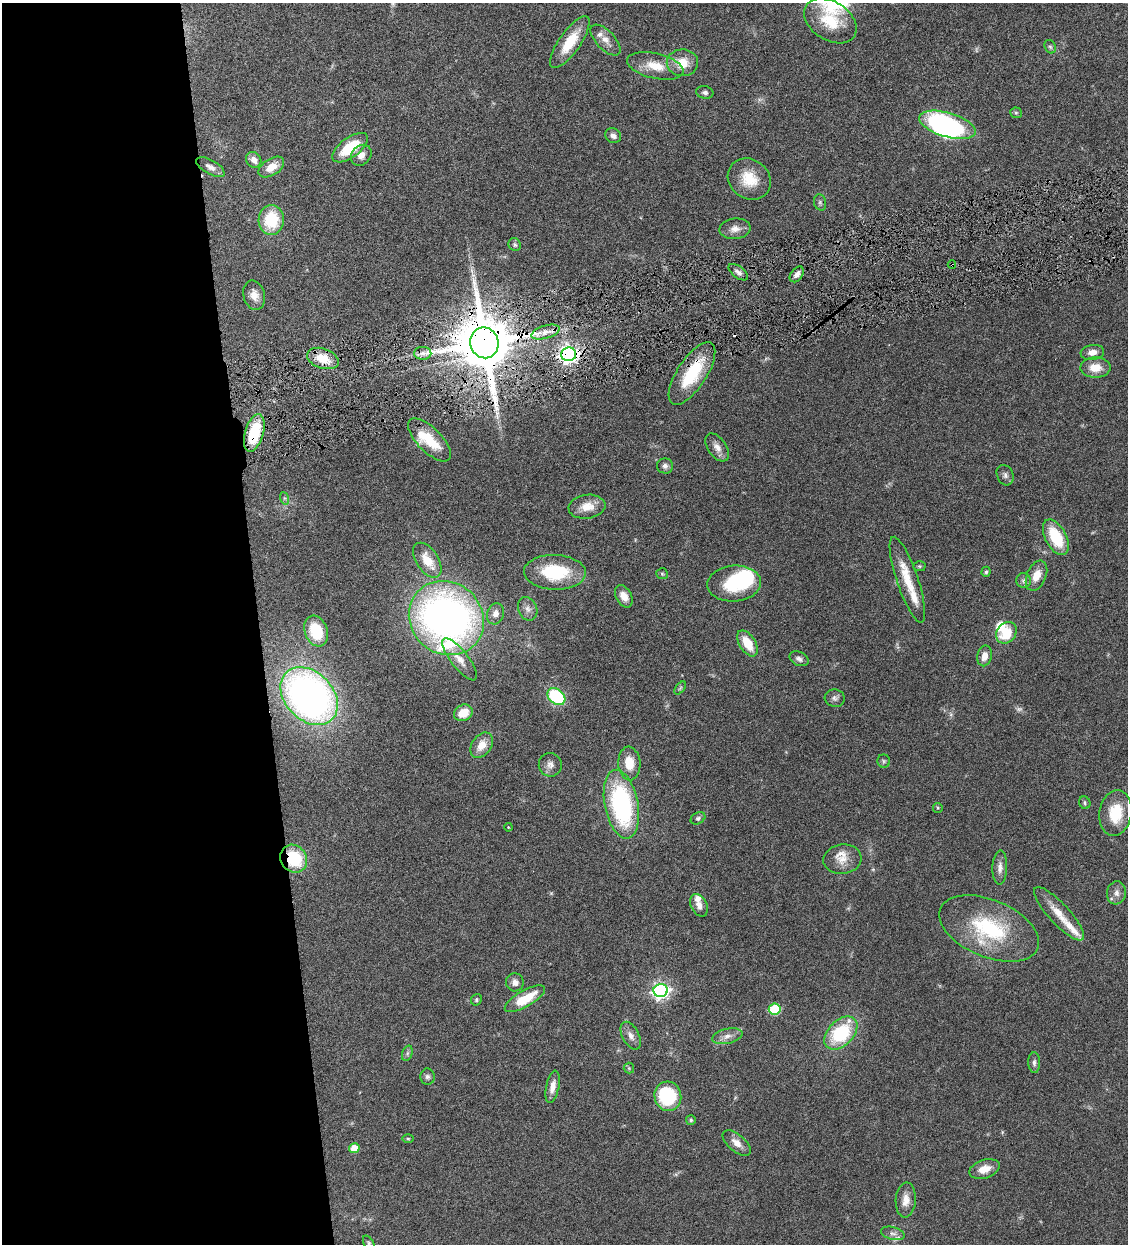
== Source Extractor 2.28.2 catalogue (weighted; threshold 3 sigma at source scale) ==
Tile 9 of 4 x 4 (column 1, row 3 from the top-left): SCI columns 263-1388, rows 1245-2486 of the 4910 x 4972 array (HDU 1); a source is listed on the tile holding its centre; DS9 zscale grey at full resolution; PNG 1130 x 1246 px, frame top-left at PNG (2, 3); each listed source drawn as its Kron ellipse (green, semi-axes under 4 px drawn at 4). Shown black and unused: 23% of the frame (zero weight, under 4 of 8 exposures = <1% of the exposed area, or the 3 px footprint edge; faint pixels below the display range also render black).
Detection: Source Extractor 2.28.2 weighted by HDU 2 'WHT'; one run over the whole footprint, this tile lists its part. Background 0.0431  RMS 0.0036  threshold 0.0146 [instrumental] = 3 sigma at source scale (4.09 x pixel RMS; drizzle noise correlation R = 1.36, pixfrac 0.8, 0.05/0.05 arcsec/px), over >= 5 px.
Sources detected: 121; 3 too faint to see at this stretch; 4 inside a brighter object's white glare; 2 cosmic-ray / hot-pixel residue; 1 long thin detection or spike segment (spike, bleed or trail) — neither listed nor drawn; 8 inside a brighter listed object's ellipse — not listed separately; the other 103 listed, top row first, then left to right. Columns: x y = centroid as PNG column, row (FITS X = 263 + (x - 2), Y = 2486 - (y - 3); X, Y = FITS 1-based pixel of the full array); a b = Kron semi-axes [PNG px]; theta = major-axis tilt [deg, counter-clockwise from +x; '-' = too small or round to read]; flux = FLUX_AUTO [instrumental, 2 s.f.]
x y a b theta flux
830 21 29 19 -33 11
606 40 19 9 -46 3
570 42 31 10 55 9.2
1050 47 7 5 -65 0.64
682 63 15 13 -1 6.1
655 66 29 12 -13 7.2
705 92 8 6 -14 0.9
1016 113 6 5 - 0.49
947 125 29 12 -16 58
613 136 8 7 - 1.5
350 148 21 10 36 11
361 155 11 9 46 2.3
254 160 8 7 - 2.1
210 167 16 7 -29 1.9
271 167 14 8 32 4.1
749 179 23 19 -37 8.6
820 202 8 6 -75 0.72
271 220 15 13 86 13
735 229 15 10 5 2.5
515 245 7 6 - 0.77
952 265 4 3 - 0.33
738 272 11 5 -37 1.3
797 274 9 5 53 1.7
254 295 15 10 -75 3.1
545 332 14 6 17 2.9
484 343 15 14 - 2700
1092 352 12 7 8 2.4
423 353 8 6 -1 1.6
569 354 7 7 - 150
323 358 16 10 -18 6.8
1095 368 15 10 0 4.9
692 373 36 14 57 17
254 433 19 9 74 16
429 440 28 12 -45 9.6
717 447 16 9 -55 2.5
665 466 8 7 - 1.1
1005 475 10 8 -65 1.2
284 498 6 4 -71 0.59
587 507 18 12 6 4.7
1056 537 19 10 -62 13
427 560 19 11 -57 6.8
919 566 6 5 - 0.44
555 572 31 17 -2 19
986 572 5 4 - 0.55
662 574 6 5 - 0.48
1036 576 16 9 66 4.3
907 580 45 10 -71 9.4
1024 581 7 7 - 0.96
734 584 27 18 4 15
624 596 12 7 -61 2.9
528 609 12 9 -65 2
495 614 11 8 72 2.1
446 618 39 35 -42 170
316 631 16 11 -69 13
1006 633 11 9 50 8.6
747 643 14 8 -59 7.3
984 656 10 7 76 2.6
460 659 26 8 -52 3.7
799 659 10 7 -27 1.3
680 688 8 4 53 0.53
309 696 33 24 -46 170
556 697 10 7 -40 25
835 698 10 8 -14 1.1
463 713 9 8 - 5.6
482 745 14 9 55 4.5
884 761 6 6 - 0.61
629 763 17 11 -85 5.9
550 765 12 11 - 2
1085 803 6 5 - 0.59
621 804 35 16 -79 47
938 808 5 4 - 0.39
1116 813 23 16 81 11
698 818 8 5 28 0.72
508 827 4 3 - 0.25
294 859 14 12 -52 16
842 859 19 14 8 4.3
1000 867 17 7 88 2.2
1116 893 11 9 83 2
699 905 12 8 -63 2.1
1059 914 35 10 -47 6.2
989 928 53 28 -22 29
515 982 9 9 - 1.8
661 990 7 6 - 120
525 999 23 8 30 9.8
476 1000 6 5 - 0.56
775 1009 6 5 - 19
841 1033 20 12 45 22
631 1036 15 8 -62 2.1
727 1036 15 7 13 2.2
407 1053 8 5 71 0.72
1034 1063 10 6 -88 1
629 1068 5 5 - 0.43
427 1077 8 7 - 1
553 1087 16 6 78 3
668 1096 14 13 - 23
691 1120 5 5 - 0.54
408 1139 5 3 - 0.37
737 1143 17 8 -40 2.7
354 1148 5 5 - 6.9
984 1169 15 9 18 4.1
906 1200 17 10 86 3.3
893 1233 12 6 -16 1.2
369 1243 8 4 -59 0.62
Overlapping masked pixels (flux is a lower limit): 6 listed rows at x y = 952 265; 484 343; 569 354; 692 373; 254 433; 294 859
Isophote crosses this tile's border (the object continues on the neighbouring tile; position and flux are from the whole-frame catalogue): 1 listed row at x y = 369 1243